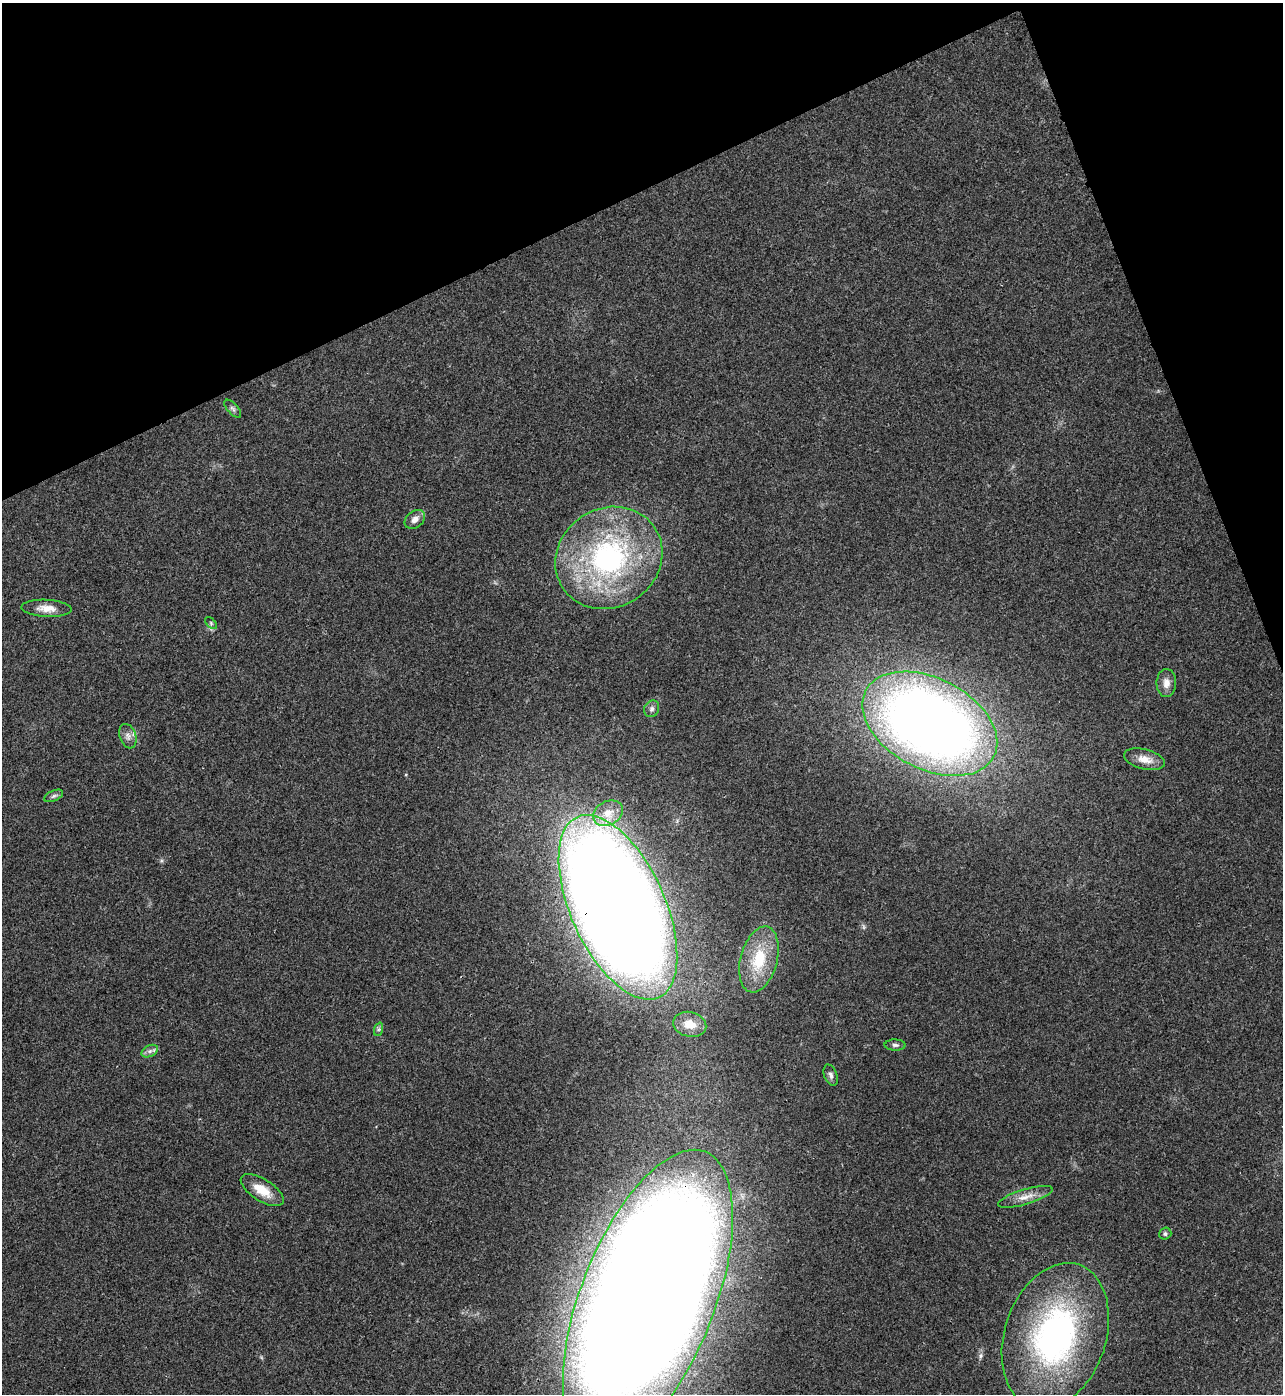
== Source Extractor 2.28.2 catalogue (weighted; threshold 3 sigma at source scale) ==
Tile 3 of 4 x 4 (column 3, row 1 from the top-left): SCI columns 2847-4127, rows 4178-5569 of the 5563 x 5574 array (HDU 1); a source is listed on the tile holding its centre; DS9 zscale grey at full resolution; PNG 1285 x 1396 px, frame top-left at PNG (2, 3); each listed source drawn as its Kron ellipse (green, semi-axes under 4 px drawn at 4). Shown black and unused: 19% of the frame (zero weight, under 3 of 4 exposures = <1% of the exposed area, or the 3 px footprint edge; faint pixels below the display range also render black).
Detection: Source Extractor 2.28.2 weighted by HDU 2 'WHT'; one run over the whole footprint, this tile lists its part. Background 0.0211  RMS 0.0042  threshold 0.0189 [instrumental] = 3 sigma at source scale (4.5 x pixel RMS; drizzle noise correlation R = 1.50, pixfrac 1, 0.05/0.05 arcsec/px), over >= 5 px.
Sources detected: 25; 1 inside a brighter listed object's ellipse — not listed separately; the other 24 listed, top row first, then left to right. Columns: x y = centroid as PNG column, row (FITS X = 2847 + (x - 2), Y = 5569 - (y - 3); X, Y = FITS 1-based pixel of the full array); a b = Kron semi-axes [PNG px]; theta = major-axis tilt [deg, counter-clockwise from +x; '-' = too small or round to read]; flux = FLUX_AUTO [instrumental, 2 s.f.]
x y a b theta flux
233 409 11 5 -48 1.1
415 519 11 8 38 2.6
609 558 55 49 33 91
46 608 25 8 -3 4.6
211 623 7 4 -47 0.74
1166 683 14 10 87 3.3
652 709 8 7 - 1.4
930 724 72 45 -27 480
128 736 12 8 -71 2.2
1144 759 21 10 -14 5
54 796 10 5 25 1.1
608 813 15 11 29 6.4
618 907 99 47 -66 1500
759 959 34 18 75 17
690 1024 17 12 -15 6.1
379 1029 7 4 71 0.78
895 1045 10 5 -1 1.2
150 1051 9 5 25 1.4
831 1075 11 6 -70 1.5
262 1190 24 11 -32 7.7
1025 1197 28 7 17 4.8
1165 1234 6 6 - 0.88
648 1299 158 67 69 2100
1055 1336 75 50 71 130
Overlapping masked pixels (flux is a lower limit): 2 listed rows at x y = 618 907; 648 1299
Isophote crosses this tile's border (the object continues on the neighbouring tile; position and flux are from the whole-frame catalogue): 1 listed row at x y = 648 1299